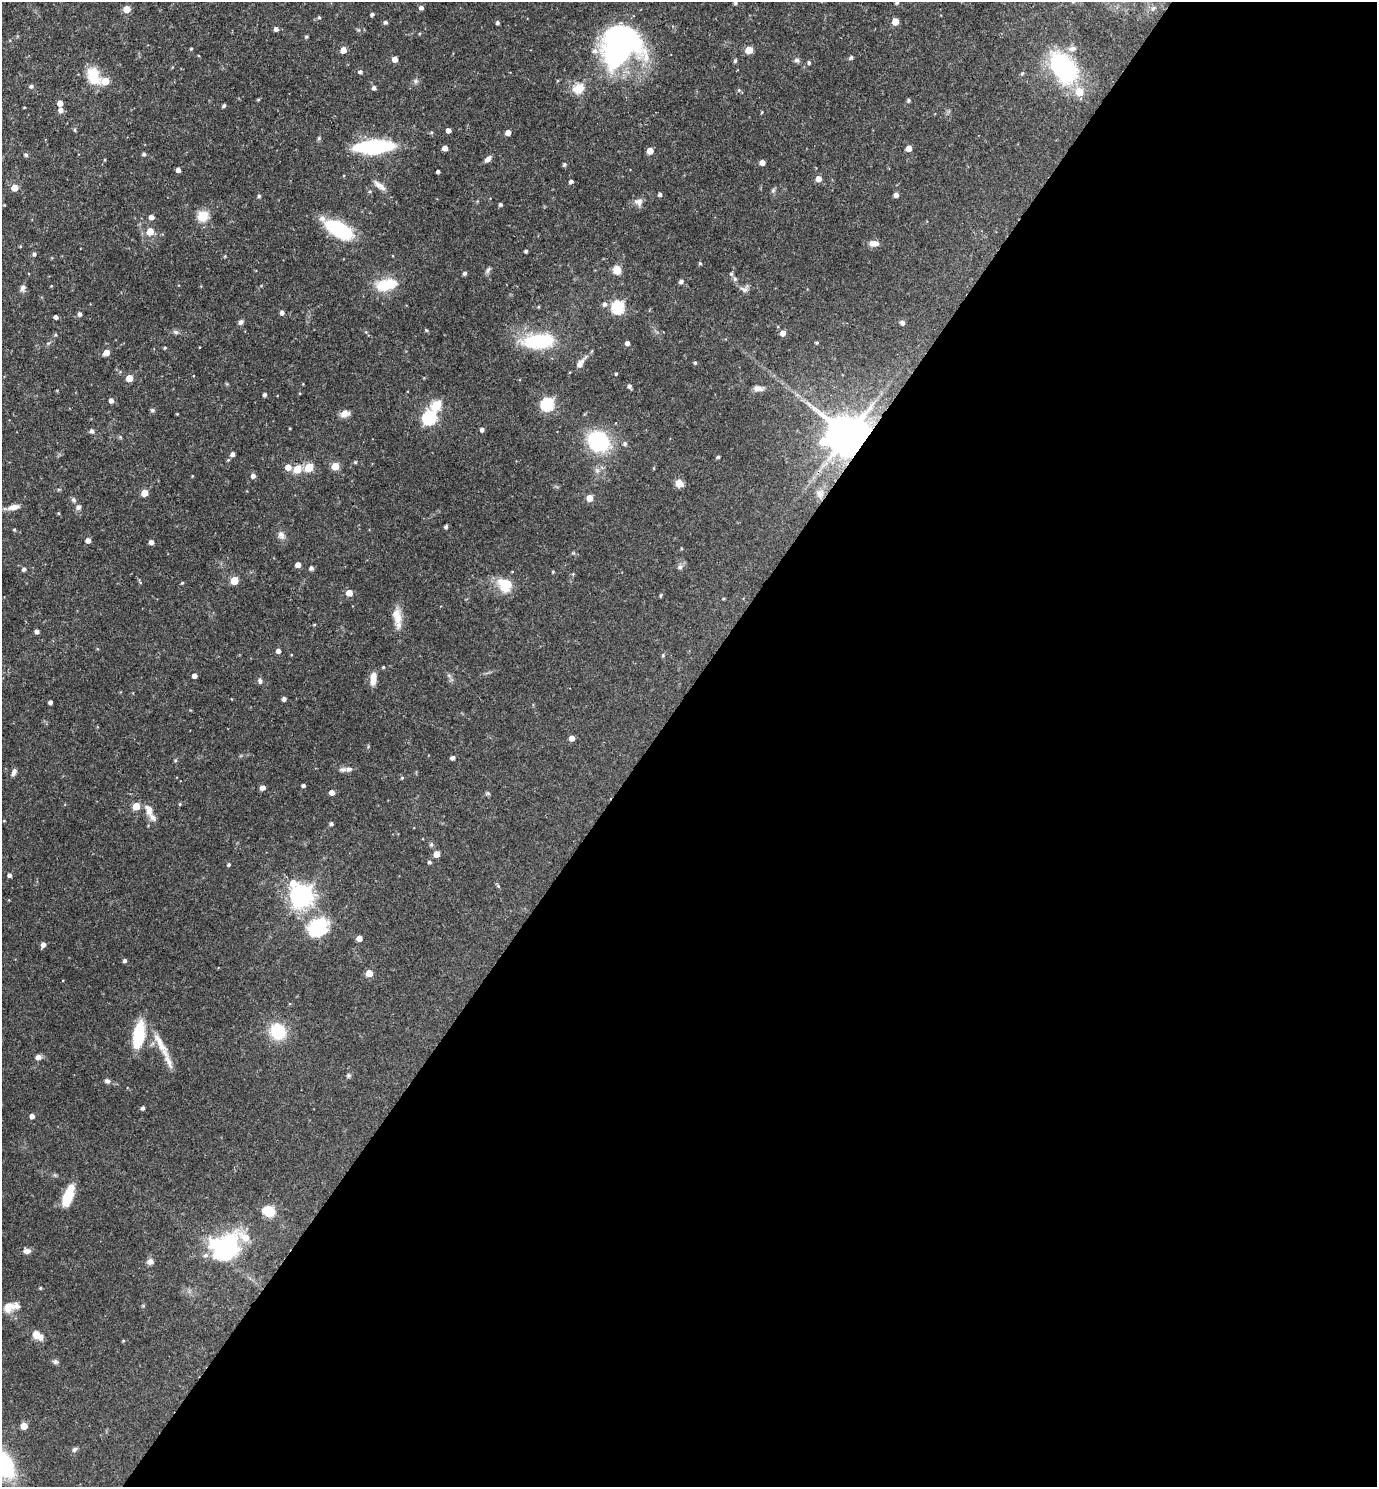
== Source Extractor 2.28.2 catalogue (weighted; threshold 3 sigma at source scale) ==
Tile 12 of 4 x 4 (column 4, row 3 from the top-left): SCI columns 4279-5653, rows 1487-2971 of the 5949 x 5944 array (HDU 1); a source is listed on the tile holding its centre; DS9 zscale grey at full resolution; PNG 1379 x 1489 px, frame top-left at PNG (2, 2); no overlay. Shown black and unused: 53% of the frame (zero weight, under 3 of 4 exposures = <1% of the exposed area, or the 3 px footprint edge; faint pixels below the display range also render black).
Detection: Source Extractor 2.28.2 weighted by HDU 2 'WHT'; one run over the whole footprint, this tile lists its part. Background 0.0633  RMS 0.004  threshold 0.0182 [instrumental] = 3 sigma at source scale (4.5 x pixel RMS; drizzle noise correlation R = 1.50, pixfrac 1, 0.05/0.05 arcsec/px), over >= 5 px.
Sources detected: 223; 3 inside a brighter object's white glare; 1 long thin detection or spike segment (spike, bleed or trail) — not listed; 7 inside a brighter listed object's ellipse — not listed separately; the other 212 listed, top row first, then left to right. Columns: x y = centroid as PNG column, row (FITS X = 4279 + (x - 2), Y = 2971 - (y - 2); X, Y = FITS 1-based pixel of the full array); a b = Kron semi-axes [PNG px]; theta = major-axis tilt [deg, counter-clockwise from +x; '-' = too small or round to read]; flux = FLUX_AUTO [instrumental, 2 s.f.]
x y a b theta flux
735 3 5 4 - 0.72
897 3 5 5 - 0.86
421 8 5 4 - 1.4
1153 8 7 5 59 0.92
127 9 5 5 - 6.4
372 14 4 4 - 0.8
319 17 4 3 - 0.54
895 21 5 5 - 6.7
385 22 5 4 - 0.91
497 23 4 3 - 0.78
276 29 5 5 - 1.5
306 37 4 3 - 0.6
620 48 48 45 64 80
191 49 4 3 - 0.5
1072 49 12 7 8 2.2
343 50 5 5 - 4.3
749 50 5 5 - 8.3
851 57 5 4 - 0.89
395 59 5 4 - 3.2
797 60 8 6 -35 1.1
735 61 5 4 - 0.65
809 63 5 4 - 0.68
1063 67 27 17 -53 60
360 72 5 4 - 0.96
1022 73 6 5 - 0.54
93 76 22 15 -69 10
416 81 7 6 - 0.99
31 86 5 5 - 0.86
374 88 5 4 - 1.1
579 88 6 5 - 24
739 90 6 5 - 0.64
1079 92 7 7 - 6.8
258 99 5 3 - 0.4
908 100 4 4 - 0.7
60 103 5 4 - 3.2
224 106 4 4 - 0.85
24 107 3 2 - 0.29
61 110 5 5 - 1.8
762 112 4 3 - 0.4
75 130 5 4 - 0.53
448 130 4 4 - 2
508 133 4 4 - 3.1
319 138 5 5 - 0.57
374 147 26 9 3 66
445 148 5 4 - 2.4
909 148 5 4 - 3.6
650 151 5 4 - 5.1
144 154 4 4 - 0.89
26 155 5 4 - 0.65
488 159 9 5 43 1.9
762 162 5 4 - 2.2
564 164 5 5 - 0.73
178 170 4 4 - 1.6
438 171 4 3 - 0.96
818 179 5 5 - 3.9
571 181 4 4 - 1.1
379 185 20 7 -38 2.8
14 188 5 5 - 6
773 190 7 6 - 0.81
660 194 5 4 - 0.89
896 195 5 4 - 1.8
259 196 4 4 - 0.76
639 202 11 11 - 2.3
501 204 4 4 - 0.81
203 216 13 12 - 6.4
151 217 5 4 - 2.1
338 229 29 13 -29 32
150 231 5 5 - 7.9
874 243 11 7 1 3
20 246 5 3 - 0.32
526 251 3 3 - 0.75
34 254 5 5 - 0.8
225 256 4 3 - 0.36
700 263 4 4 - 0.57
488 270 10 5 55 1
617 270 9 8 - 4.1
465 273 4 4 - 1
735 279 7 6 - 0.92
681 282 6 5 - 0.94
386 285 24 12 11 13
51 286 4 3 - 0.32
22 288 9 6 59 1.3
744 289 13 8 -6 1.7
605 304 6 5 - 1.4
538 307 4 3 - 0.43
618 307 6 6 - 48
282 312 5 5 - 1.2
79 314 5 4 - 1.2
56 317 4 4 - 1.4
241 322 7 6 - 1.1
902 323 5 5 - 1.2
426 330 5 4 - 0.42
176 332 8 5 -27 0.95
366 332 4 4 - 0.43
783 333 5 5 - 3.1
56 335 5 4 - 0.5
538 341 41 18 3 25
627 343 4 4 - 1.6
817 343 4 4 - 0.52
165 348 4 3 - 0.47
106 353 6 5 - 3.5
580 363 18 7 54 3
695 363 4 4 - 0.55
616 374 3 3 - 0.51
129 378 5 5 - 6
629 386 5 4 - 1.2
758 388 13 7 -4 2.2
265 395 4 4 - 1.1
111 400 5 4 - 1.8
547 404 6 6 - 55
436 405 6 5 - 22
153 410 5 5 - 0.87
345 413 11 8 18 2.6
177 414 3 3 - 0.31
429 418 7 6 - 69
482 430 4 4 - 1.4
92 431 5 5 - 1.2
847 435 12 11 - 1200
598 441 18 15 -37 39
625 443 5 5 - 0.9
233 454 4 4 - 1.6
718 457 5 4 - 0.51
228 460 5 4 - 0.48
355 462 4 4 - 0.52
335 466 5 5 - 9.6
288 467 6 5 - 3.8
309 467 5 5 - 16
297 469 5 5 - 12
253 476 5 4 - 1.7
679 483 6 6 - 5.3
144 493 5 5 - 6.6
819 493 11 9 -50 1.9
590 498 5 5 - 5.6
74 500 7 6 - 0.93
14 507 14 6 11 3.1
78 507 8 7 - 1.3
58 513 4 4 - 0.39
446 526 4 4 - 0.81
14 530 5 4 - 0.46
281 535 12 8 -61 2
88 540 5 4 - 2.2
151 542 4 4 - 1.8
681 548 4 3 - 0.34
298 565 4 4 - 2.9
680 567 8 6 33 1.1
311 568 5 5 - 0.98
24 569 5 4 - 1
553 572 4 3 - 0.4
234 580 5 5 - 12
140 582 8 3 -56 0.51
182 583 4 3 - 0.44
505 585 19 16 -42 9.4
349 593 5 5 - 5.1
660 595 5 3 - 0.42
398 619 18 12 74 5.3
37 632 4 4 - 1.4
278 651 5 4 - 1.7
663 655 5 4 - 0.47
383 667 4 3 - 0.39
194 676 4 4 - 2.1
373 679 14 7 84 4.2
260 681 7 6 - 1.1
284 699 4 4 - 1.3
50 702 4 4 - 1.3
572 738 5 4 - 2.7
453 758 5 4 - 1.3
175 760 5 4 - 0.55
349 769 11 8 6 2
14 772 9 5 67 1.5
402 778 4 4 - 0.47
303 785 4 3 - 1
262 788 6 5 - 1.7
332 792 4 4 - 2.9
488 793 6 5 - 0.63
180 804 4 4 - 0.41
136 806 5 5 - 9.6
149 810 18 9 -68 3.5
331 824 4 4 - 0.96
431 844 6 6 - 0.83
436 854 5 4 - 4.6
429 862 4 4 - 0.82
229 865 4 4 - 0.62
9 875 4 4 - 1.2
293 883 9 9 - 5.5
498 886 5 4 - 0.51
302 896 8 7 - 310
318 927 31 23 31 20
359 938 4 4 - 3
43 945 5 4 - 1.8
125 961 4 4 - 1
369 973 5 5 - 7
278 1032 13 12 - 20
139 1034 27 11 81 19
161 1045 45 9 -61 7.9
38 1057 7 6 - 1.7
348 1075 7 6 - 0.72
107 1081 8 6 -14 1.1
143 1108 4 4 - 1
32 1116 4 4 - 2.1
68 1196 22 9 70 12
268 1211 13 10 -17 8
225 1246 33 25 12 47
27 1251 9 7 4 1.8
150 1262 9 7 6 1.7
40 1288 4 3 - 0.53
8 1307 15 12 29 4.4
37 1335 14 8 -33 3.9
123 1341 4 4 - 0.39
55 1362 8 6 -14 0.97
24 1426 5 5 - 6.1
74 1449 8 6 31 1
2 1463 27 16 -54 51
Overlapping masked pixels (flux is a lower limit): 1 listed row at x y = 847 435
Isophote crosses this tile's border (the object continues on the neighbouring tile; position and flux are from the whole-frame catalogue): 4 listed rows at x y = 735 3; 897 3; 620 48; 2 1463